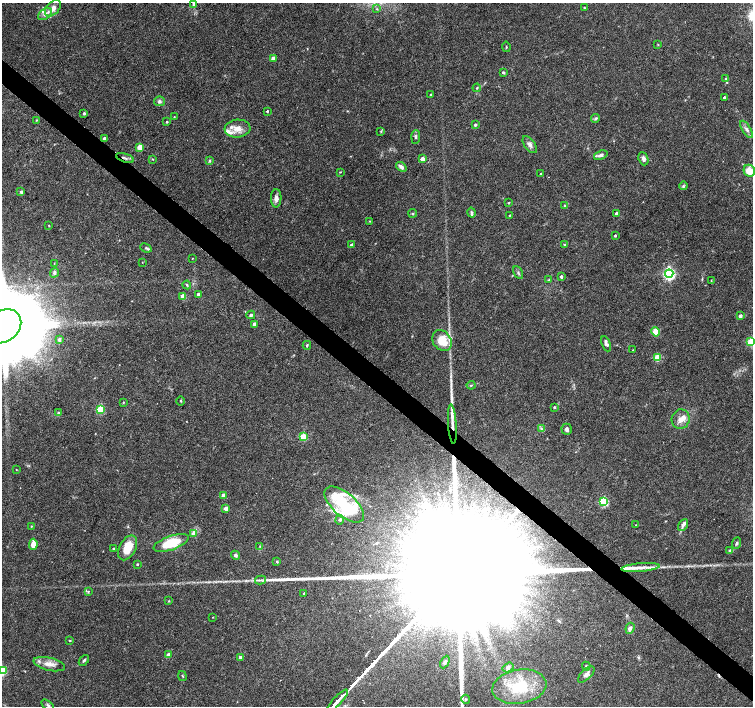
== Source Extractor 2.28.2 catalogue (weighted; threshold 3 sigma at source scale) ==
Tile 6 of 4 x 4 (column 2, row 2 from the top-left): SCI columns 1503-3004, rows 2984-4390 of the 6018 x 6031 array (HDU 1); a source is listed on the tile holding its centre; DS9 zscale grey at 2 x 2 block average (1 PNG px = mean of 2 x 2 image px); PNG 755 x 708 px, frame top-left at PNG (2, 3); each listed source drawn as its Kron ellipse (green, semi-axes under 4 px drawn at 4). Shown black and unused: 4% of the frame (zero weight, under 3 of 6 exposures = <1% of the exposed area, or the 3 px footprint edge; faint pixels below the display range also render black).
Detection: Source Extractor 2.28.2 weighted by HDU 2 'WHT'; one run over the whole footprint, this tile lists its part. Background 0.0352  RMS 0.0021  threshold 0.00877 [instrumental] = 3 sigma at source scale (4.09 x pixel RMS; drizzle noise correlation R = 1.36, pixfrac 0.8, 0.0396/0.0396 arcsec/px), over >= 5 px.
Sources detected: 148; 2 inside a brighter object's white glare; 2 long thin detections or spike segments (spike, bleed or trail) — neither listed nor drawn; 1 coinciding with a brighter row at this scale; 13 inside a brighter listed object's ellipse — not listed separately; the other 130 listed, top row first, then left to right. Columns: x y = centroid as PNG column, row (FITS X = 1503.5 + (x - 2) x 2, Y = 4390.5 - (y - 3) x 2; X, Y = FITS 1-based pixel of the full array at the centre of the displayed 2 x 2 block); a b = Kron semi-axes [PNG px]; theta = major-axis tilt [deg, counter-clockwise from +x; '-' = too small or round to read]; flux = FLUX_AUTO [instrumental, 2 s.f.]
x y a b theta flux
194 4 3 2 - 0.77
584 7 4 2 - 0.27
53 8 10 6 46 3.7
377 9 3 2 - 0.4
45 14 8 5 35 2
658 45 3 2 - 0.25
506 47 5 2 - 0.33
273 58 2 2 - 4.5
503 72 4 3 - 0.56
726 79 3 3 - 1
477 88 4 3 - 0.51
431 94 2 2 - 0.33
724 97 2 2 - 0.86
159 101 5 4 - 1.1
267 111 2 2 - 0.66
84 113 2 2 - 1.1
174 117 2 2 - 0.24
595 118 4 3 - 0.81
36 120 2 2 - 0.28
167 122 2 2 - 0.63
475 125 2 2 - 0.99
237 129 13 9 5 4.7
746 129 10 4 -57 1.6
381 131 3 3 - 0.41
416 137 7 3 87 0.76
104 138 2 2 - 1.8
530 145 10 5 -54 1.6
140 147 3 3 - 12
601 155 7 3 22 1.4
125 158 9 2 -19 1
152 159 3 2 - 0.33
422 159 2 2 - 3.7
643 159 7 4 -70 1.7
209 161 4 3 - 0.56
401 167 6 3 -41 1.8
749 171 6 5 - 5.9
340 172 3 2 - 0.3
541 174 2 2 - 0.59
683 186 4 4 - 0.71
21 192 2 2 - 1.6
276 198 9 5 89 2.3
509 203 2 2 - 0.37
565 206 3 3 - 0.4
472 212 5 4 - 0.82
413 213 4 3 - 0.49
616 214 2 2 - 1.6
509 215 2 2 - 0.37
370 221 3 2 - 0.26
49 225 3 2 - 0.27
615 235 2 2 - 0.8
351 245 3 2 - 1.6
565 245 3 2 - 0.45
146 248 6 3 -24 0.73
192 258 3 2 - 0.19
142 262 2 2 - 0.17
54 263 3 2 - 0.23
54 273 5 4 - 1.1
518 273 7 2 -64 0.66
669 274 4 3 - 95
561 276 2 2 - 1.3
549 280 4 3 - 0.42
711 281 4 2 - 0.29
187 285 4 3 - 0.5
198 294 2 2 - 2.1
183 296 3 3 - 9.2
251 315 4 4 - 0.82
740 316 2 2 - 2.4
254 324 2 2 - 2.9
4 326 19 15 42 16000
655 332 5 4 - 6.1
59 340 3 3 - 1.2
442 341 11 9 -54 9.6
751 342 3 3 - 24
606 344 8 4 -68 1.5
307 345 4 2 - 0.5
633 350 3 2 - 0.22
657 357 3 3 - 19
471 385 4 2 - 0.42
181 401 5 2 - 0.35
123 402 3 2 - 0.29
554 407 2 2 - 0.71
100 409 3 3 - 26
59 413 4 3 - 0.57
681 419 10 9 - 3.6
452 424 19 3 -86 3.8
541 429 3 3 - 0.54
567 429 5 5 - 1.1
303 437 3 3 - 21
16 470 2 2 - 0.23
223 496 2 2 - 4.8
604 502 3 3 - 38
344 504 24 11 -41 21
226 509 2 2 - 4.5
340 520 5 4 - 0.97
636 525 3 2 - 0.25
683 525 6 4 58 1.4
31 526 3 2 - 0.35
194 534 4 3 - 3.3
171 543 18 7 19 15
736 543 6 3 68 0.83
33 544 5 4 - 5
260 546 3 2 - 0.35
113 548 2 2 - 0.4
128 548 13 8 62 9.3
730 551 4 3 - 0.71
235 555 5 4 - 1
277 562 3 3 - 0.49
137 564 2 2 - 0.48
640 568 19 4 5 3.9
260 580 5 2 - 0.78
88 591 4 3 - 0.54
304 593 2 2 - 0.66
169 601 3 2 - 0.29
213 617 2 2 - 0.19
630 628 5 4 - 1.6
69 640 3 2 - 0.33
168 655 3 2 - 4.4
240 657 2 2 - 1.8
84 660 6 3 48 0.77
445 662 6 3 63 0.95
49 664 16 6 -13 3.8
586 666 4 3 - 0.73
508 667 5 4 - 1.1
2 671 3 3 - 33
586 674 10 5 44 2.2
182 676 5 2 - 0.42
519 687 27 17 9 22
466 699 4 4 - 0.66
337 701 14 2 47 1200
48 705 7 4 -34 1.2
Overlapping masked pixels (flux is a lower limit): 2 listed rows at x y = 125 158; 452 424
Isophote crosses this tile's border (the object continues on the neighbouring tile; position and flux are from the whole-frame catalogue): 6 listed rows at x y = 194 4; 4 326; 751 342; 2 671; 337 701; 48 705
Diffuse or blended objects may show on this block-average render without a row.